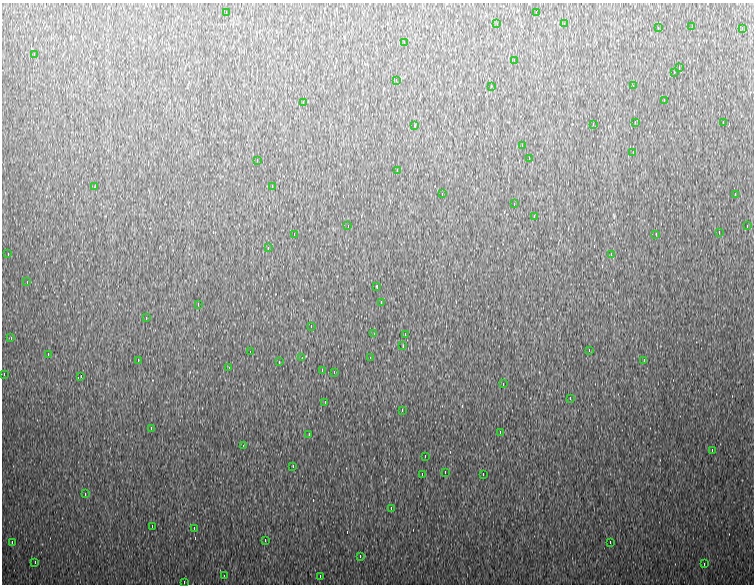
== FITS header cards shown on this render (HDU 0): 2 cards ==
NAXIS1  =                  752
NAXIS2  =                  582

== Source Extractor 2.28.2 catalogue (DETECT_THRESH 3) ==
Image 752 x 582 px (HDU 0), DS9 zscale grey, 1 PNG px = 1 image px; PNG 756 x 586 px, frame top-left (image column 1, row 582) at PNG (2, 3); each listed source drawn as its Kron ellipse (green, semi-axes under 4 px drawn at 4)
Background 1020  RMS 21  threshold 63.8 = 3 sigma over >= 5 px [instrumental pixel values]
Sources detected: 90; all 90 listed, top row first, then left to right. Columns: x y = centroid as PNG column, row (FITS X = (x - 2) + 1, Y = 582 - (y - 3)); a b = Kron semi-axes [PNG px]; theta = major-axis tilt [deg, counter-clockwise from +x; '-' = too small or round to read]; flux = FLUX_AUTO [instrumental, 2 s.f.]
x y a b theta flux
226 12 4 2 - 7900
536 12 4 2 - 9100
497 24 3 2 - 2300
564 24 4 2 - 8600
692 26 3 2 - 1900
658 28 3 2 - 2400
742 28 4 2 - 11000
404 42 4 2 - 10000
34 54 4 2 - 5200
514 60 3 2 - 27000
679 68 3 2 - 5700
674 72 3 2 - 110000
396 80 3 2 - 11000
491 86 4 2 - 10000
633 86 3 2 - 9200
664 100 3 2 - 23000
303 102 4 2 - 6500
635 122 3 2 - 5100
723 122 3 2 - 9900
593 124 4 2 - 23000
415 126 3 2 - 3200
522 146 3 2 - 12000
633 152 2 2 - 740
529 158 4 2 - 9000
257 160 4 2 - 7500
397 170 4 2 - 5800
95 186 3 2 - 1700
272 186 4 2 - 8900
442 194 3 2 - 1900
735 194 4 2 - 48000
514 204 3 2 - 1300
534 216 4 2 - 17000
348 226 3 2 - 6900
747 226 3 2 - 2800
719 232 4 2 - 14000
294 234 3 2 - 1300
656 234 4 2 - 4800
268 248 3 2 - 9800
8 254 3 2 - 4800
611 254 4 2 - 11000
27 282 3 2 - 8100
377 286 3 2 - 1200
381 302 4 2 - 10000
198 304 4 2 - 12000
146 318 2 2 - 960
311 326 3 2 - 8400
374 334 3 2 - 1100
405 334 4 2 - 9100
11 338 4 2 - 35000
403 346 4 2 - 9400
589 350 2 2 - 660
250 352 3 2 - 9600
48 354 4 2 - 5700
302 358 3 3 - 1800
370 358 4 2 - 15000
138 360 4 2 - 8900
644 360 4 2 - 11000
279 362 3 2 - 3500
229 368 4 2 - 10000
322 370 4 2 - 10000
334 372 3 2 - 1600
4 374 4 2 - 10000
81 376 3 2 - 6300
503 384 3 2 - 10000
570 398 4 2 - 12000
325 402 3 2 - 10000
402 410 4 2 - 11000
151 428 4 2 - 12000
500 432 3 2 - 3500
309 434 3 2 - 1100
243 446 4 2 - 9000
712 450 3 2 - 11000
425 456 3 2 - 11000
293 466 4 2 - 9200
445 472 3 2 - 11000
422 474 4 2 - 6800
483 474 3 2 - 79000
85 494 4 2 - 5400
391 508 4 2 - 10000
152 526 3 2 - 9000
194 528 3 2 - 3600
265 540 3 2 - 2200
12 542 4 2 - 20000
610 542 3 2 - 10000
360 556 4 2 - 8700
35 562 4 2 - 9500
704 564 3 2 - 1100
224 576 3 2 - 10000
320 576 4 2 - 4900
184 582 3 2 - 3200
At the frame edge (FLAGS 8, measured only in part): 1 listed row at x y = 184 582